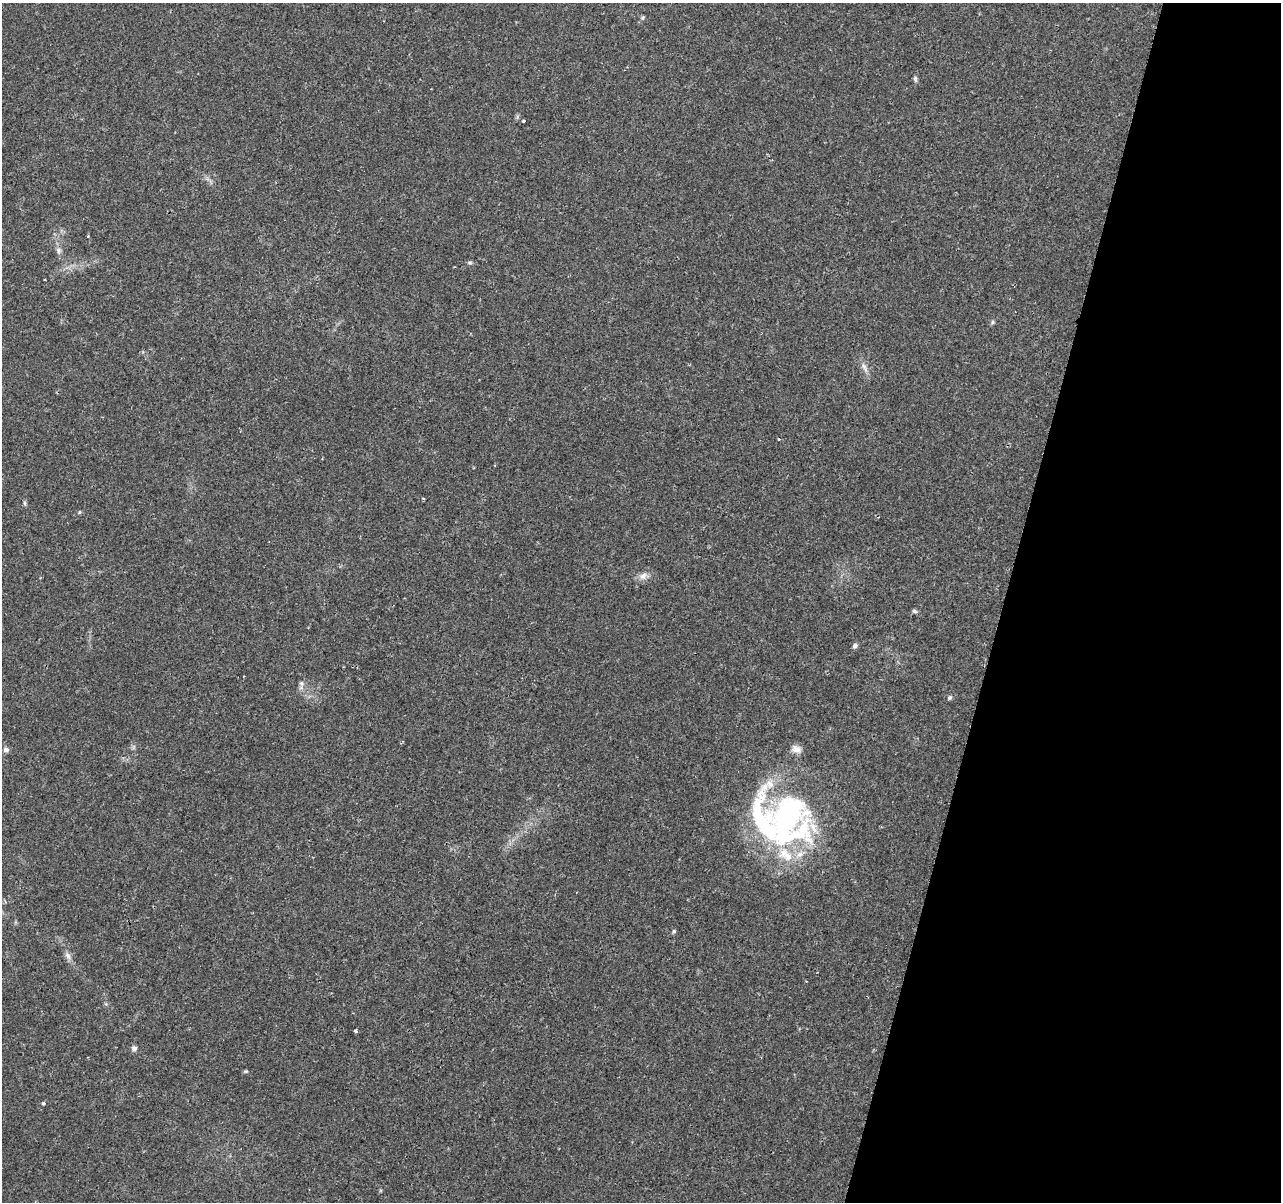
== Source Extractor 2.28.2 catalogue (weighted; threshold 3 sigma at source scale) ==
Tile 8 of 4 x 4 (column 4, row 2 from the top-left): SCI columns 3854-5132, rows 2674-3873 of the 5156 x 5407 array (HDU 1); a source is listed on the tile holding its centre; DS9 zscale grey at full resolution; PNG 1283 x 1204 px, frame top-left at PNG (2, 3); no overlay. Shown black and unused: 22% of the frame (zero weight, under 2 of 3 exposures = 3% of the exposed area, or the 3 px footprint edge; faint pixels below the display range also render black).
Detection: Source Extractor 2.28.2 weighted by HDU 2 'WHT'; one run over the whole footprint, this tile lists its part. Background 0.117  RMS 0.0067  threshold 0.0302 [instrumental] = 3 sigma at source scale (4.5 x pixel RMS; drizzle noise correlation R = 1.50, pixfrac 1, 0.0396/0.0396 arcsec/px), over >= 5 px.
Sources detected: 31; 1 inside a brighter object's white glare — not listed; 4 inside a brighter listed object's ellipse — not listed separately; the other 26 listed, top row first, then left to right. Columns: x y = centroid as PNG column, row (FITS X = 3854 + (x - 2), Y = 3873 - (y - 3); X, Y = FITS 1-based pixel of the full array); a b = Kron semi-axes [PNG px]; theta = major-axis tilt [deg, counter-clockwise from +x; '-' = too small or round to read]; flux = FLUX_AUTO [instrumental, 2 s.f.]
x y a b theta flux
643 17 5 4 - 0.85
915 79 8 5 -80 1.3
524 121 3 3 - 2.2
88 236 3 3 - 0.52
59 250 8 7 - 2.1
470 263 6 4 0 0.99
992 322 6 4 89 0.99
863 366 12 5 -69 2.7
778 439 4 2 - 0.5
423 499 3 3 - 0.91
24 503 6 4 -89 1
79 512 5 3 - 0.7
643 576 11 8 49 3.9
914 611 7 5 -16 1.2
855 646 6 5 - 1.9
301 683 6 6 - 1.4
950 697 6 5 - 1.2
796 749 13 10 -26 4.2
6 750 7 6 - 2.1
784 833 79 39 -6 100
674 931 5 5 - 0.99
68 956 11 6 -61 2.9
355 1031 4 3 - 1.2
134 1048 7 7 - 2
245 1071 6 4 -17 0.83
43 1103 4 4 - 0.82